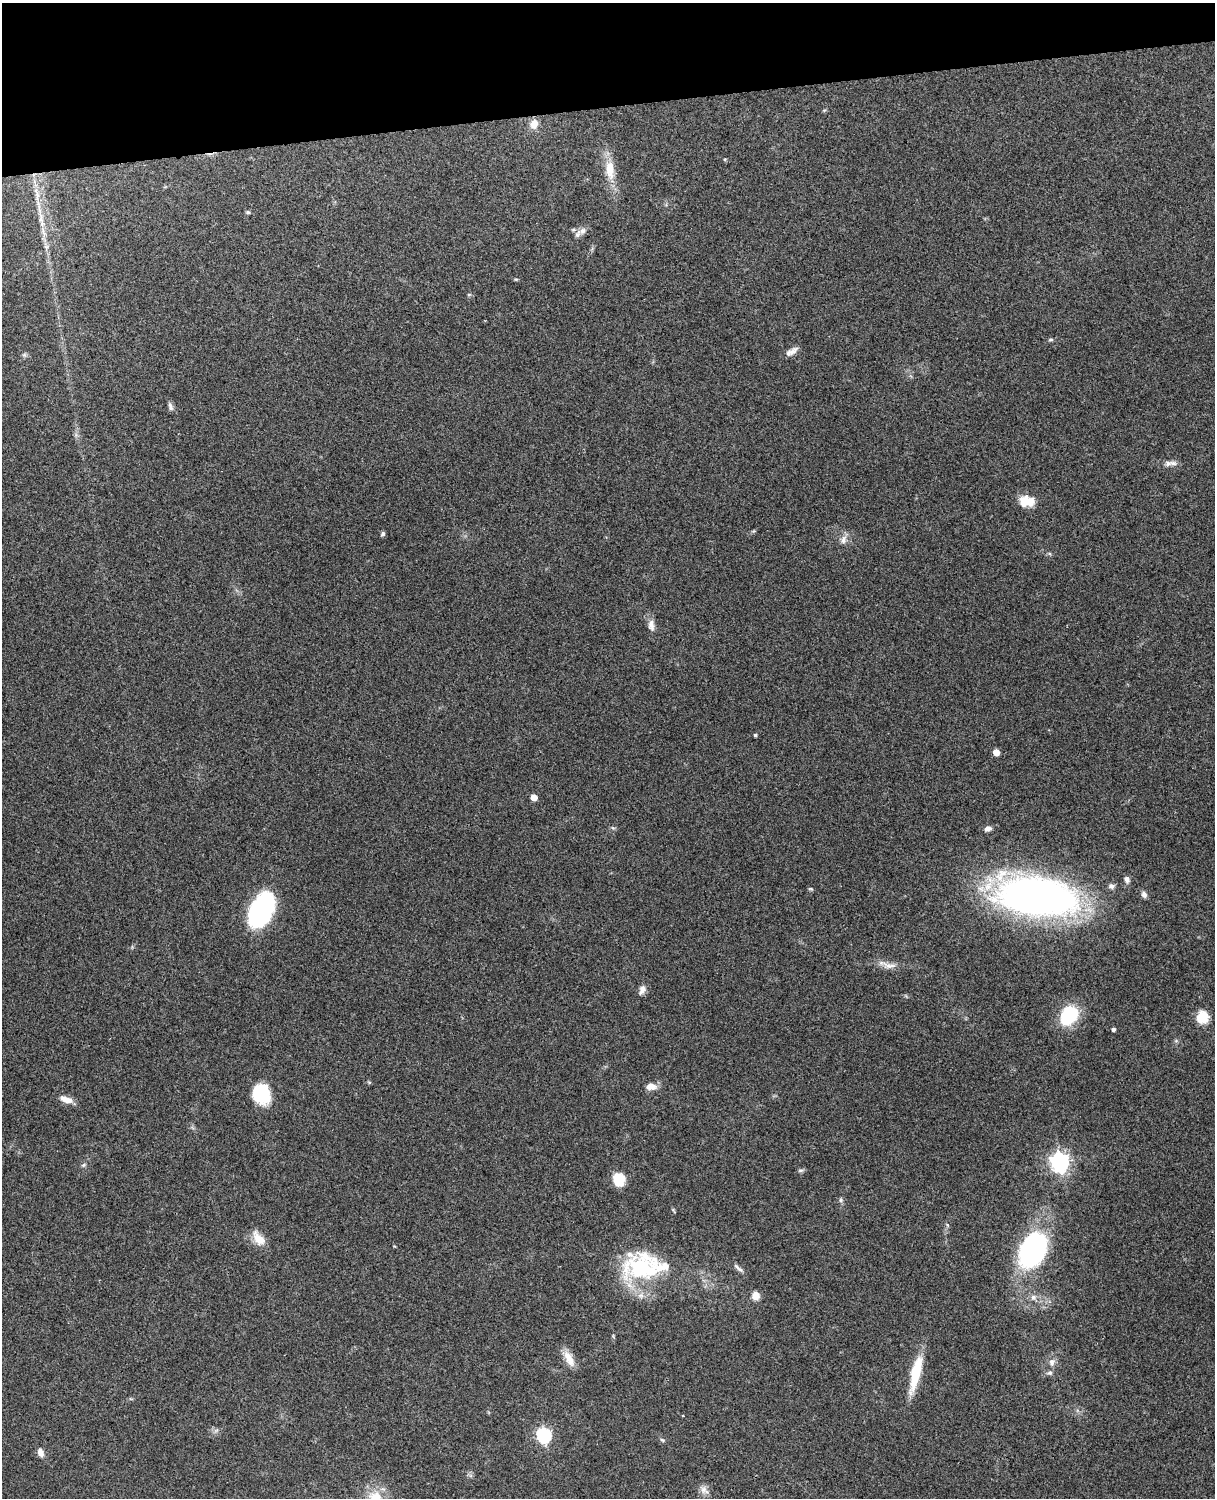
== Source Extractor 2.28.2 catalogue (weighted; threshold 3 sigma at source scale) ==
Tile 3 of 4 x 3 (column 3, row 1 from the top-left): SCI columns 2544-3756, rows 3156-4651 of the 5089 x 4928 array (HDU 1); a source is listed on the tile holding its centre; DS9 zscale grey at full resolution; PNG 1217 x 1500 px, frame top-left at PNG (2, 3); no overlay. Shown black and unused: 7% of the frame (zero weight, under 3 of 4 exposures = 6% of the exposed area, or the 3 px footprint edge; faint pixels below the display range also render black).
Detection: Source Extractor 2.28.2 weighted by HDU 2 'WHT'; one run over the whole footprint, this tile lists its part. Background 0.258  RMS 0.0089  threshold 0.0398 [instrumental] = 3 sigma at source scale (4.5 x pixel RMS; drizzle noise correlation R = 1.50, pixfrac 1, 0.05/0.05 arcsec/px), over >= 5 px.
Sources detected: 60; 1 long thin detection or spike segment (spike, bleed or trail) — not listed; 3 inside a brighter listed object's ellipse — not listed separately; the other 56 listed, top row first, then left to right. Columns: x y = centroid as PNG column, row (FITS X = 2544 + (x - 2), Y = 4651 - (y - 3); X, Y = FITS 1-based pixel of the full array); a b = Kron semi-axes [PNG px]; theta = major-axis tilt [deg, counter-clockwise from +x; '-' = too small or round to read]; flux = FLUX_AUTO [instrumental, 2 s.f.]
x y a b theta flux
824 110 6 3 19 0.96
534 124 11 9 65 8.7
610 170 28 12 -84 19
248 212 6 4 -21 1.3
583 231 11 8 46 4.2
516 279 6 4 0 0.96
469 294 6 4 0 1.1
1051 339 6 5 - 1.4
792 352 17 7 42 5.2
24 355 6 5 - 1.5
170 406 12 6 -72 2.8
1173 463 14 6 -5 4.3
1026 501 18 13 -6 15
383 534 6 5 - 1.9
843 540 13 8 72 5.2
651 625 17 8 -84 6.4
755 735 4 3 - 1.4
996 752 5 4 - 10
534 797 5 5 - 11
613 828 6 4 -18 1.3
987 829 9 6 19 3.8
1127 880 9 6 -70 3.3
1111 886 8 7 - 3.1
810 889 7 4 -18 1.2
1144 894 8 6 -61 3.1
1036 896 71 34 -9 480
261 910 29 17 64 160
889 965 20 8 -5 7.6
642 990 12 8 71 4.8
1069 1015 24 18 54 39
1202 1017 13 12 - 16
1113 1029 4 4 - 2.3
369 1082 6 4 -18 0.94
651 1086 13 8 -3 7.6
262 1094 22 18 -65 38
66 1099 16 7 -17 8.5
1060 1162 7 7 - 410
84 1165 7 5 22 1.7
801 1170 7 5 1 1.7
619 1179 11 10 - 23
841 1200 6 5 - 1.6
947 1225 6 4 -87 1.3
258 1238 21 11 -52 12
1033 1250 37 25 63 140
642 1268 56 34 -3 88
739 1269 16 4 -41 3.2
755 1296 8 8 - 7.6
1033 1297 8 8 - 3.7
569 1358 22 10 -61 11
1052 1362 10 8 87 4.5
916 1373 44 10 77 31
1050 1373 7 6 - 2.2
544 1435 7 6 - 190
662 1440 7 5 -28 1.5
40 1453 11 7 -73 4.9
704 1490 13 9 -49 5.3